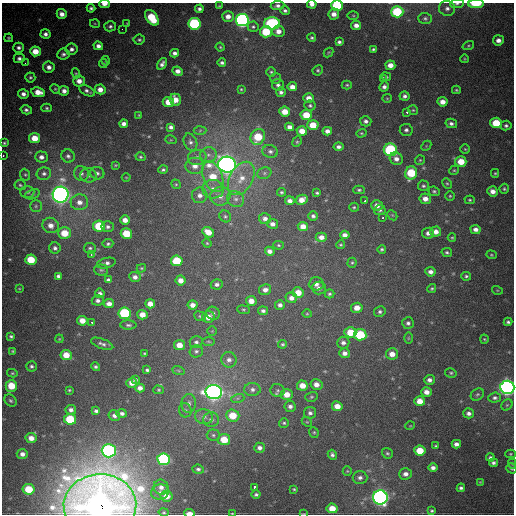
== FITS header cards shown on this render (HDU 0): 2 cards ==
NAXIS1  =                  512
NAXIS2  =                  512

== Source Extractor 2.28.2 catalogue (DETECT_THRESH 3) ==
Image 512 x 512 px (HDU 0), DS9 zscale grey, 1 PNG px = 1 image px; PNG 516 x 516 px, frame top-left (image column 1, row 512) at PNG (2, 3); each listed source drawn as its Kron ellipse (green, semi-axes under 4 px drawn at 4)
Background 1050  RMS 29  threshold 88.2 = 3 sigma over >= 5 px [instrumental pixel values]
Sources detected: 347; all 347 listed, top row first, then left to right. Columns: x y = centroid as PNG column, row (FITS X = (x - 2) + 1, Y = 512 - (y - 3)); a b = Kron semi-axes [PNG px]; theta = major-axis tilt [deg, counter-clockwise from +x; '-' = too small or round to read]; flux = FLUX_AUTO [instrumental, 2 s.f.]
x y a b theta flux
104 4 5 3 - 1.2e+04
312 4 5 3 - 1.0e+04
457 4 7 4 5 4.2e+03
476 4 8 4 1 4.8e+04
219 6 4 3 - 2.0e+03
277 6 7 4 6 6.7e+03
337 6 6 5 - 1.0e+05
91 8 4 4 - 4.8e+03
447 8 8 7 - 8.4e+03
199 9 4 4 - 5.8e+03
285 10 5 4 - 4.8e+03
397 12 6 5 - 1.1e+05
62 14 5 4 - 1.2e+04
334 14 5 5 - 1.4e+04
228 16 6 5 - 1.3e+04
353 16 6 4 -2 2.3e+03
152 18 9 5 -53 7.7e+04
425 18 6 5 - 4.6e+03
242 20 6 6 - 7.3e+05
127 23 4 3 - 1.6e+03
272 23 8 6 -2 2.9e+05
95 24 5 3 - 1.8e+03
194 24 6 6 - 2.1e+05
356 25 5 4 - 1.2e+04
110 26 6 5 - 4.8e+03
253 27 5 5 - 4.2e+03
122 29 2 2 - 2.6e+03
278 31 6 5 - 1.5e+04
266 32 6 5 - 7.1e+04
45 34 5 5 - 7.5e+03
9 38 4 3 - 2.6e+03
312 38 4 4 - 3.5e+03
139 40 5 5 - 3.7e+03
498 40 5 5 - 1.0e+04
339 42 4 3 - 4.9e+03
98 46 5 4 - 9.3e+03
468 46 6 4 18 2.8e+03
220 47 4 4 - 2.4e+03
19 48 5 5 - 6.4e+03
72 49 6 5 - 7.3e+03
373 49 4 3 - 3.4e+03
35 51 5 5 - 2.8e+04
329 52 5 3 - 2.3e+03
175 53 4 4 - 8.0e+03
63 54 6 5 - 5.9e+03
19 58 5 5 - 6.6e+03
464 59 4 3 - 1.7e+03
106 61 4 4 - 2.2e+03
25 63 3 2 - 2.2e+03
222 63 4 4 - 4.6e+03
103 64 4 4 - 2.8e+03
162 64 6 4 58 7.8e+03
390 65 5 4 - 1.6e+04
49 67 6 5 - 1.1e+04
318 70 5 5 - 3.0e+03
178 71 5 4 - 1.1e+04
271 72 4 4 - 3.2e+03
76 73 5 4 - 2.3e+03
30 77 5 5 - 4.0e+03
386 77 5 4 - 3.0e+03
383 78 3 3 - 3.9e+03
276 79 5 5 - 3.4e+03
79 81 6 5 - 1.4e+04
278 85 6 6 - 5.8e+03
347 85 5 4 - 2.9e+03
292 87 5 4 - 1.5e+04
384 87 5 4 - 7.4e+03
55 89 5 4 - 2.5e+03
100 89 5 5 - 1.5e+04
241 89 3 3 - 2.2e+03
456 90 4 3 - 2.6e+03
64 91 5 5 - 1.0e+04
87 91 8 4 -27 6.3e+03
38 92 7 5 -9 2.3e+04
281 92 5 5 - 5.9e+03
23 94 5 4 - 9.0e+03
405 96 5 4 - 6.6e+03
309 98 5 5 - 1.6e+04
387 98 5 4 - 2.1e+03
175 100 6 5 - 2.1e+04
168 102 5 5 - 2.5e+04
442 102 5 4 - 1.6e+04
310 105 5 5 - 4.1e+03
47 108 5 4 - 3.2e+03
26 110 6 4 -15 6.0e+03
413 110 5 5 - 2.9e+03
285 112 5 5 - 2.8e+04
407 112 3 3 - 3.0e+03
139 115 3 2 - 1.8e+03
306 115 5 5 - 4.1e+04
366 121 6 5 - 6.9e+03
451 123 6 4 -13 6.4e+03
496 123 6 5 - 6.0e+04
124 124 4 4 - 8.8e+03
313 125 5 5 - 4.0e+04
506 126 5 5 - 4.7e+03
171 127 4 4 - 6.7e+03
289 127 5 4 - 1.1e+04
200 130 6 4 3 3.1e+03
406 130 6 6 - 5.9e+03
302 131 5 5 - 2.3e+04
327 131 5 4 - 1.0e+04
361 133 5 4 - 2.8e+03
258 137 8 7 - 6.3e+04
35 138 5 5 - 3.0e+04
171 140 6 3 -17 2.1e+03
190 142 9 6 -67 7.4e+03
297 142 5 4 - 2.9e+03
4 143 3 3 - 2.8e+03
426 146 6 4 47 2.4e+03
338 147 5 4 - 7.3e+03
465 149 5 4 - 2.4e+03
390 150 6 6 - 2.4e+05
270 151 8 6 -14 6.4e+03
208 155 8 7 - 9.3e+03
3 156 3 2 - 2.4e+03
68 156 7 6 - 6.3e+03
41 157 6 5 - 9.4e+03
140 157 5 4 - 3.2e+03
197 157 9 7 13 1.0e+04
396 159 7 6 - 1.2e+04
420 160 5 5 - 2.7e+03
461 162 5 5 - 3.5e+04
115 165 4 3 - 2.0e+03
227 165 9 8 - 1.7e+06
195 166 9 8 - 1.7e+04
163 170 4 4 - 3.7e+03
454 170 5 4 - 2.7e+03
97 173 7 6 - 5.9e+03
264 173 7 5 22 5.1e+03
411 173 7 6 - 8.7e+04
495 173 4 3 - 2.4e+03
44 174 7 6 - 6.5e+03
81 174 8 7 - 7.6e+03
25 175 6 5 - 3.0e+03
88 175 8 7 - 8.1e+03
126 177 4 3 - 1.4e+03
213 177 16 9 -68 5.3e+04
241 178 18 11 61 3.7e+04
447 183 5 4 - 2.8e+03
176 184 5 4 - 2.8e+03
20 185 5 5 - 3.3e+03
423 186 5 5 - 4.0e+03
213 189 11 9 -5 1.9e+04
504 189 5 4 - 3.2e+03
359 190 5 4 - 3.5e+03
434 191 6 4 -23 3.6e+03
493 191 5 5 - 1.3e+04
27 192 7 6 - 5.7e+03
281 192 4 4 - 3.3e+03
317 193 3 3 - 3.0e+03
32 194 8 4 18 4.2e+03
61 195 8 8 - 1.5e+06
200 195 8 7 - 1.1e+04
220 196 10 9 - 1.6e+04
450 196 5 5 - 2.7e+03
236 199 9 7 -34 9.9e+03
425 199 6 5 - 1.5e+04
302 200 6 5 - 1.9e+04
470 200 5 4 - 2.7e+03
290 201 5 4 - 9.7e+03
365 201 3 2 - 3.0e+03
79 202 9 8 - 1.6e+04
377 205 6 5 - 1.2e+04
36 206 6 6 - 4.2e+03
354 207 4 4 - 2.7e+03
380 210 6 5 - 3.7e+03
392 215 6 4 -45 2.4e+03
225 216 6 5 - 3.9e+03
313 216 5 4 - 5.2e+03
383 217 3 3 - 2.8e+03
265 219 6 5 - 9.1e+03
125 220 5 4 - 1.5e+04
272 224 5 5 - 9.0e+03
51 225 8 7 - 1.7e+04
99 226 6 5 - 7.8e+04
303 226 5 4 - 1.9e+04
108 227 6 5 - 5.9e+03
475 229 5 4 - 9.6e+03
208 232 6 5 - 2.6e+04
436 232 5 5 - 1.3e+04
64 233 6 6 - 4.2e+04
428 233 6 5 - 8.6e+03
126 234 6 5 - 5.6e+04
345 235 5 4 - 1.0e+04
321 237 5 4 - 1.2e+04
452 238 4 4 - 2.3e+03
207 243 4 4 - 2.3e+03
108 244 5 4 - 3.7e+03
278 245 5 4 - 2.6e+03
341 245 4 4 - 2.3e+03
55 248 6 5 - 6.0e+03
90 248 6 5 - 4.1e+03
382 249 4 4 - 3.5e+03
270 251 5 4 - 9.5e+03
447 252 5 4 - 3.6e+03
91 254 3 3 - 3.9e+03
491 255 5 4 - 2.6e+03
31 260 5 5 - 5.4e+04
177 261 6 5 - 7.7e+04
106 263 9 5 13 7.2e+03
352 263 5 4 - 2.7e+03
141 268 5 3 - 2.2e+03
101 270 7 5 -4 4.1e+03
430 272 5 4 - 8.6e+03
58 276 4 4 - 5.4e+03
466 276 5 4 - 3.6e+03
135 277 6 5 - 8.9e+03
108 280 4 3 - 4.9e+03
181 280 5 5 - 1.5e+04
217 284 6 5 - 6.8e+03
316 284 7 6 - 1.0e+04
319 288 7 6 - 9.5e+03
432 288 4 4 - 2.8e+03
19 289 3 2 - 1.4e+03
265 290 6 5 - 9.9e+03
497 290 5 3 - 1.8e+03
100 293 5 4 - 6.6e+03
298 293 5 5 - 2.8e+04
329 294 5 4 - 3.6e+03
291 298 6 5 - 1.1e+04
98 300 6 5 - 6.9e+03
251 301 5 5 - 1.7e+04
109 304 5 4 - 1.2e+04
150 304 5 4 - 1.7e+04
193 305 5 4 - 1.4e+04
280 305 5 4 - 7.3e+03
357 308 5 5 - 2.0e+04
243 310 6 4 -6 3.0e+03
263 311 5 4 - 5.6e+03
380 312 6 5 - 5.0e+03
125 313 6 5 - 1.8e+05
213 313 7 6 - 6.6e+03
307 314 4 4 - 2.1e+03
142 315 5 4 - 2.0e+04
200 316 6 4 -22 3.0e+03
208 317 6 5 - 1.9e+04
82 321 5 4 - 2.2e+04
508 322 4 3 - 4.2e+03
92 323 3 3 - 2.0e+04
408 323 6 6 - 5.5e+03
128 325 8 4 -1 4.4e+03
212 331 5 5 - 2.1e+03
350 332 6 5 - 4.2e+04
360 335 6 5 - 1.1e+05
11 336 4 3 - 3.5e+03
408 338 6 4 89 2.3e+03
59 339 4 3 - 1.7e+03
484 339 4 4 - 2.3e+03
208 341 6 3 -1 2.0e+03
196 342 6 6 - 5.3e+03
343 343 6 6 - 7.1e+03
102 344 12 5 -20 7.0e+03
282 344 4 4 - 3.1e+03
179 345 5 5 - 2.2e+04
13 351 3 3 - 2.3e+03
196 351 7 6 - 5.0e+03
144 353 4 3 - 2.1e+03
345 353 5 5 - 1.0e+04
392 354 6 6 - 1.8e+04
66 355 5 5 - 3.2e+04
229 360 8 7 - 9.3e+03
31 366 5 5 - 4.6e+03
95 367 4 4 - 4.2e+03
147 370 4 3 - 3.8e+03
178 370 6 4 -20 3.0e+03
12 373 5 4 - 2.5e+03
451 373 6 4 -13 3.3e+03
136 379 4 3 - 3.7e+03
429 380 5 5 - 8.0e+03
132 383 5 5 - 1.5e+04
316 384 6 5 - 1.3e+04
11 386 6 5 - 4.8e+04
302 386 5 5 - 2.4e+04
507 387 7 6 - 1.1e+06
140 388 5 4 - 1.2e+04
252 389 8 6 3 8.1e+03
69 390 3 3 - 2.3e+03
159 390 5 4 - 2.4e+03
278 390 7 6 - 4.9e+03
214 392 8 7 - 1.2e+06
426 392 5 4 - 1.4e+04
287 394 6 5 - 2.1e+04
477 394 7 5 37 3.9e+03
311 397 6 5 - 3.3e+03
238 398 7 4 18 4.0e+03
495 398 6 5 - 5.2e+03
10 401 7 5 -43 4.1e+03
420 401 5 5 - 2.3e+04
189 403 9 7 84 8.3e+03
507 405 6 5 - 2.7e+03
290 406 6 5 - 7.7e+03
337 406 5 5 - 2.0e+04
71 410 5 5 - 7.9e+03
185 410 7 6 - 5.0e+03
96 411 4 4 - 4.8e+03
122 413 5 4 - 6.4e+03
310 413 6 6 - 6.3e+03
469 413 5 5 - 7.5e+03
233 415 7 6 - 4.5e+04
114 416 6 5 - 6.9e+03
204 417 9 7 -12 9.3e+03
70 419 6 5 - 9.8e+04
211 420 8 7 - 8.3e+03
307 422 5 4 - 2.6e+03
284 423 5 5 - 3.3e+03
410 426 5 3 - 1.6e+03
314 432 5 4 - 2.7e+03
213 435 6 5 - 4.5e+03
31 438 5 5 - 1.5e+04
224 440 6 5 - 4.3e+04
456 444 4 4 - 8.5e+03
436 446 4 3 - 2.2e+03
259 448 5 5 - 7.9e+03
109 451 7 6 - 5.2e+05
420 451 5 5 - 4.5e+04
387 453 6 5 - 3.3e+03
22 454 5 5 - 1.0e+04
510 454 5 4 - 2.3e+03
332 455 5 4 - 5.2e+03
490 458 4 3 - 4.9e+03
164 459 6 6 - 3.2e+05
493 463 4 4 - 5.4e+03
512 464 5 4 - 2.4e+03
433 468 4 4 - 8.6e+03
512 468 5 5 - 3.6e+03
198 469 6 4 -6 4.5e+03
347 471 5 4 - 2.1e+03
405 474 6 5 - 9.6e+03
360 478 7 6 - 7.2e+03
480 482 4 4 - 1.8e+03
161 487 8 7 - 9.4e+03
254 487 4 3 - 7.2e+03
461 488 4 4 - 4.9e+03
29 489 6 5 - 5.8e+04
294 489 3 3 - 2.1e+03
160 492 9 7 12 9.2e+03
256 495 4 4 - 4.3e+03
166 496 6 5 - 1.8e+04
380 497 7 7 - 1.0e+06
100 505 36 30 2 3.6e+06
332 508 5 5 - 2.9e+04
432 511 3 3 - 3.2e+03
164 512 5 4 - 2.5e+03
190 513 5 3 - 2.0e+04
232 513 3 2 - 1.8e+03
304 514 4 2 - 1.5e+03
At the frame edge (FLAGS 8, measured only in part): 14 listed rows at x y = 104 4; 312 4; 457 4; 476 4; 337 6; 3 156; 507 387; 512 464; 512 468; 100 505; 164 512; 190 513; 232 513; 304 514